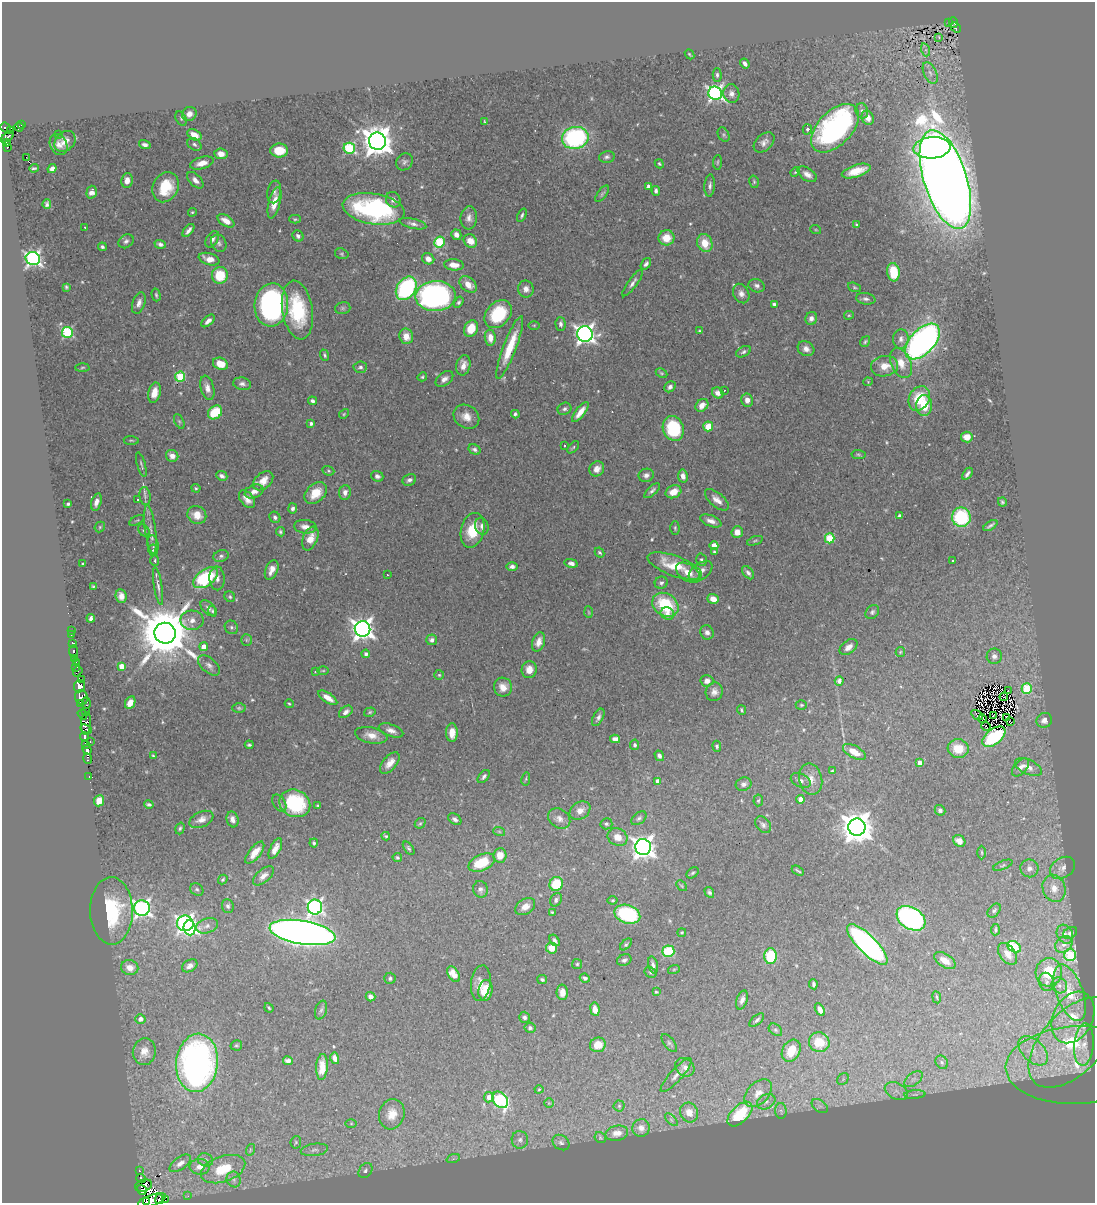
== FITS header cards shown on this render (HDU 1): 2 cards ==
NAXIS1  =                 1093
NAXIS2  =                 1201

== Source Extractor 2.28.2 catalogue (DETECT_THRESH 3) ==
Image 1093 x 1201 px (HDU 1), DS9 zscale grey, 1 PNG px = 1 image px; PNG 1097 x 1205 px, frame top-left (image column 1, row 1201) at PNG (2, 2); each listed source drawn as its Kron ellipse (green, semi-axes under 4 px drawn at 4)
Background 0.554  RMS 0.033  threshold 0.0986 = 3 sigma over >= 5 px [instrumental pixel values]
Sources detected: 554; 9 with non-positive FLUX_AUTO (blend fragments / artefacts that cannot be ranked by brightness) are neither listed nor drawn; of the other 545, the 500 brightest by FLUX_AUTO listed and drawn (45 fainter detections omitted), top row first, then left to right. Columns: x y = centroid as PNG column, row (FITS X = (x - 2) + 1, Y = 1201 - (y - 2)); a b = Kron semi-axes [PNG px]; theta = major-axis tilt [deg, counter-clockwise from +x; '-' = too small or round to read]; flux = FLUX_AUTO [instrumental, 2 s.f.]
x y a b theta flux
949 22 3 2 - 3.4
953 23 5 4 - 11
956 27 6 4 -39 10
939 37 3 3 - 2.5
926 50 6 4 -72 5
689 54 5 3 - 2.6
745 63 5 3 - 7.2
930 73 11 6 -65 12
717 75 7 4 -89 5.6
715 93 7 6 - 720
731 94 9 8 - 11
862 111 8 6 -71 7.5
189 114 7 6 - 13
868 118 7 6 - 17
181 119 7 5 -63 4
485 122 3 3 - 2.7
22 125 3 2 - 7.6
19 127 5 4 - 15
6 128 6 4 -39 96
835 128 29 17 46 560
807 129 5 4 - 6.2
11 131 3 3 - 26
59 135 3 2 - 2.4
194 135 8 5 -30 28
724 135 7 5 -60 4.2
8 137 7 4 35 56
575 138 13 11 11 310
65 141 12 9 43 16
377 141 9 8 - 3900
764 142 12 8 42 12
6 143 4 3 - 53
194 144 8 5 -35 5.3
59 145 11 8 -63 13
145 145 6 4 -19 7.7
7 147 3 3 - 6.8
349 148 6 5 - 200
932 148 18 11 5 380
279 151 9 7 0 51
221 154 6 5 - 20
26 157 2 2 - 1800
607 157 8 6 14 6.3
404 162 9 7 51 7.3
718 162 7 3 85 2.8
202 163 12 6 16 21
659 164 5 4 - 3
34 168 4 2 - 3.3
52 169 5 4 - 9.2
856 171 15 6 17 38
795 172 5 4 - 2.3
807 174 11 6 -33 14
127 180 7 5 84 18
195 180 10 5 -45 13
945 180 51 21 -72 6800
754 182 6 4 -76 3.4
649 186 4 4 - 12
710 186 11 5 85 7.9
166 187 16 12 62 76
656 191 5 4 - 5.5
92 192 6 5 - 13
274 192 11 7 80 9.3
602 194 10 4 53 4.5
393 200 8 7 - 11
274 203 16 6 76 30
47 204 5 4 - 5.1
374 209 31 15 -10 360
192 212 4 4 - 2.7
522 215 7 4 66 4.1
469 218 11 8 84 12
295 219 6 4 1 3.2
226 221 9 5 -31 20
413 224 14 5 -14 9.1
857 225 4 3 - 2.8
85 228 4 2 - 3.4
188 230 8 3 51 8.6
816 230 5 3 - 2.3
456 235 5 5 - 14
298 236 6 5 - 7.4
666 238 8 7 - 39
212 239 9 5 58 9.7
126 241 8 6 39 7.4
470 241 7 6 - 27
439 242 5 5 - 160
219 243 9 7 -60 6.9
705 243 9 7 -71 44
160 244 6 4 -18 7
102 247 4 4 - 4.9
342 254 7 5 -17 3.7
33 259 7 6 - 730
209 259 11 6 -16 22
428 259 6 5 - 14
646 264 6 4 53 6.3
454 265 10 5 -6 21
893 272 9 6 -82 66
220 275 8 8 - 73
633 283 16 4 54 9.7
468 285 10 6 -40 25
757 286 8 6 -19 8
66 287 4 3 - 3.3
854 287 7 4 -19 3.3
406 288 13 9 55 300
526 289 8 8 - 13
741 293 10 7 -62 12
156 295 6 3 -75 3.4
436 296 20 15 4 640
866 299 9 5 -9 6.9
459 302 6 4 57 4.6
139 303 11 6 71 12
774 304 4 3 - 6.5
271 305 21 17 85 460
343 308 8 6 15 5.2
297 310 30 15 -81 150
498 314 16 11 47 130
849 315 5 4 - 2.7
811 318 6 6 - 11
208 321 8 4 42 9.5
560 324 7 5 -88 7.6
534 325 5 3 - 2.3
471 329 8 6 67 48
699 331 3 3 - 2.3
67 332 5 5 - 240
585 334 8 7 - 1200
406 336 8 7 - 26
490 338 8 5 -84 24
901 339 9 7 84 11
865 342 6 4 58 3.8
922 342 22 12 46 980
510 347 33 6 69 73
806 349 8 7 - 13
743 352 8 5 28 5.6
325 355 6 4 -69 3.9
901 363 16 10 -67 30
220 364 8 6 -23 36
463 365 10 7 79 19
885 366 14 10 8 31
82 367 7 3 2 2.6
360 367 6 5 - 5.7
661 373 6 4 -27 3
180 377 5 5 - 130
422 377 5 4 - 3.3
444 379 10 6 38 10
868 382 4 4 - 2.3
242 384 9 6 -10 8.4
670 387 6 5 - 8.4
207 388 12 6 -75 15
724 390 3 2 - 2.7
154 393 10 6 76 27
718 393 6 5 - 14
919 398 13 10 60 67
747 400 6 6 - 13
312 401 4 3 - 6.4
702 405 7 5 46 17
924 405 10 8 89 50
564 409 7 6 - 5.8
215 412 8 6 41 81
580 412 12 4 53 23
344 414 5 4 - 2.7
515 414 4 3 - 4.4
466 417 13 11 -34 24
179 421 8 4 -63 4
311 423 4 3 - 6.2
708 426 5 5 - 66
673 428 13 10 -70 130
967 437 6 5 - 22
131 440 7 3 -5 2.8
564 445 3 3 - 6.4
573 447 7 4 46 3.2
475 449 6 4 -31 7.2
858 454 7 4 -6 3.4
172 456 6 5 - 16
141 465 12 3 -74 4.5
597 469 8 7 - 14
328 471 6 4 -21 3.4
967 474 7 3 55 6.5
646 475 7 6 - 9.4
222 476 6 4 -26 6.9
377 476 6 5 - 7.1
683 476 6 5 - 12
409 480 7 5 26 7.3
263 481 11 7 41 24
196 488 5 3 - 3.3
254 491 10 6 22 14
652 491 10 4 43 6.8
345 492 7 5 85 11
673 492 8 6 25 28
316 493 13 9 43 40
145 496 9 5 -83 7.4
137 499 3 3 - 12
247 499 10 6 -50 16
717 500 14 7 -40 17
96 502 9 5 75 13
1002 502 5 3 - 3.4
68 504 4 3 - 3.8
293 508 5 4 - 6.6
197 515 10 8 -32 31
899 516 4 4 - 6.9
275 517 6 5 - 6.1
961 517 9 9 - 160
137 520 8 3 29 2.8
711 521 11 5 -20 14
990 525 8 2 34 5.3
482 526 8 6 -73 8.8
100 527 6 4 49 3.2
305 527 11 7 -6 14
675 528 7 4 -89 3.5
144 530 7 5 -48 4.5
150 530 24 5 -83 18
472 530 18 11 75 64
280 532 4 4 - 3.6
737 532 6 5 - 18
310 538 12 7 67 30
830 538 5 5 - 130
755 541 8 4 19 3.8
153 545 9 5 -82 6.7
714 546 4 4 - 30
153 550 5 4 - 3.3
600 552 5 4 - 3.3
714 552 4 3 - 3.3
221 556 7 6 - 6.2
155 560 5 4 - 2.8
701 560 6 5 - 5
952 560 3 3 - 7.8
571 563 7 4 -12 9.2
82 564 3 3 - 3.4
675 566 28 10 -20 72
512 567 5 4 - 8.4
272 570 10 6 67 17
701 571 13 8 37 18
688 573 13 8 -33 29
748 573 7 5 -50 7.1
387 575 3 2 - 2.4
206 578 14 8 35 180
217 578 12 7 -88 13
661 583 6 6 - 5.6
93 586 4 2 - 2.6
158 586 19 4 -81 9.8
121 596 7 5 -82 15
230 597 6 5 - 3.9
713 599 6 4 -18 19
665 605 14 11 -35 120
208 608 9 5 -47 8.9
213 611 6 4 -76 3.6
589 612 6 4 -87 2.9
872 612 8 6 49 5.6
667 613 7 6 - 11
91 618 4 4 - 6.6
192 620 11 9 -1 19
231 627 7 6 - 5.7
363 629 8 7 - 1600
71 630 2 2 - 6.1
707 632 7 6 - 8.9
165 633 11 10 - 17000
71 635 3 2 - 5.8
246 640 6 5 - 3.8
432 640 5 5 - 8.5
539 642 10 6 72 17
72 643 3 3 - 75
204 647 4 4 - 30
849 647 10 6 38 14
73 652 6 3 -86 29
900 652 5 4 - 2.7
366 654 4 4 - 8.7
994 656 7 7 - 9.7
75 659 3 2 - 7.8
76 663 4 2 - 35
209 665 13 7 -41 11
121 666 4 4 - 39
75 667 3 2 - 12
529 670 8 7 - 20
78 671 5 3 - 31
323 671 6 4 0 3.1
315 672 3 3 - 3.4
439 675 5 5 - 3
81 679 3 2 - 24
707 681 6 5 - 13
839 681 5 4 - 7.2
80 686 6 5 - 170
503 687 9 9 - 23
1027 689 5 5 - 150
1008 690 3 2 - 7.1
714 692 9 8 - 13
81 697 7 6 - 220
1004 697 4 2 - 2.9
328 698 11 5 -34 23
86 703 6 3 -75 9.6
130 703 6 5 - 21
80 704 3 3 - 18
289 704 4 3 - 2.5
801 705 5 4 - 2.9
239 708 6 4 -1 3.6
741 710 5 3 - 3.2
85 711 3 3 - 23
346 712 7 5 39 9.1
370 712 6 4 18 3.2
82 714 5 3 - 86
977 715 6 3 -32 6.9
993 715 2 2 - 2.3
598 717 9 5 63 7.5
1006 718 3 2 - 2.5
982 719 4 2 - 3.6
1044 720 8 7 - 12
1011 722 3 2 - 15
86 723 11 5 85 31
986 727 4 2 - 3
86 729 6 2 -26 38
391 730 13 6 -19 12
452 733 9 6 -90 27
371 735 16 8 -12 23
85 737 4 3 - 72
994 737 13 7 38 170
615 739 5 4 - 13
90 741 3 2 - 6.8
85 744 3 2 - 19
249 745 4 3 - 3.6
635 745 5 4 - 6.2
717 746 5 4 - 4.2
958 749 10 9 - 40
87 750 5 3 - 14
854 752 13 6 -29 30
153 756 3 2 - 2.3
659 756 5 4 - 7.1
88 759 5 4 - 6.3
390 763 13 7 50 19
920 763 4 4 - 16
1020 767 11 6 49 15
1028 767 14 7 -26 18
832 771 4 4 - 2.4
89 776 3 2 - 5.4
484 777 8 4 51 5.8
526 779 7 3 81 2.5
811 779 16 11 -78 25
658 781 4 4 - 16
801 781 10 6 -26 9.3
744 784 8 6 20 8.3
801 799 4 4 - 26
758 800 6 4 85 3.4
99 801 6 5 - 26
279 803 9 6 -59 6.7
295 803 16 13 -23 170
149 804 5 3 - 4
318 806 3 3 - 3
940 810 6 4 -42 6.5
580 811 11 8 33 17
639 818 9 5 39 5.7
201 819 13 7 25 16
232 819 8 6 -74 12
455 819 7 5 -34 6.4
559 819 12 9 -35 14
420 823 6 5 - 3.2
606 824 6 5 - 4.4
763 825 9 6 -48 7.7
857 827 8 8 - 4300
180 828 6 4 72 4.1
499 831 6 4 -20 3.1
386 836 4 3 - 3.3
617 837 10 8 -29 23
959 841 6 5 - 17
314 843 4 3 - 3.9
643 847 8 8 - 1800
409 848 8 4 -53 4.2
275 849 11 5 64 15
982 852 7 3 -89 2.6
255 853 13 6 51 26
500 855 7 6 - 20
397 858 4 4 - 3.7
482 863 14 8 25 61
1003 865 10 4 22 4.3
1029 868 9 9 - 13
1062 868 14 10 34 15
798 871 6 2 -33 3.2
693 873 7 4 39 4
263 876 12 6 40 15
223 879 5 4 - 3.6
556 884 7 6 - 77
681 886 6 4 -46 2.9
1054 888 14 11 -70 28
197 889 7 5 -36 5
480 889 8 7 - 8.2
709 892 6 4 -59 5.3
556 900 7 5 60 5.6
613 900 5 4 - 3.6
228 906 7 6 - 6
315 907 7 7 - 650
525 907 11 7 33 20
142 908 8 7 - 870
994 910 8 5 49 5.1
111 911 34 21 -89 180
552 912 3 3 - 2.9
627 914 13 9 -17 180
911 918 15 11 -32 480
185 923 8 8 - 1000
207 926 11 7 16 11
190 928 7 6 - 160
995 930 6 3 85 3.6
302 932 33 11 -9 3100
682 932 4 3 - 2.5
1070 933 7 5 32 6.1
1065 934 10 7 -62 9.6
555 940 6 4 -54 6.1
626 944 7 4 43 3.8
867 944 27 9 -45 870
1064 944 9 7 41 12
1014 947 7 5 -33 150
551 948 5 5 - 28
668 951 6 5 - 100
1008 954 12 7 -55 18
1070 955 6 6 - 140
770 956 8 6 -89 110
624 960 7 5 24 6.9
945 961 12 6 -32 23
577 964 5 5 - 3.5
653 965 9 5 -76 6.9
190 966 8 5 31 10
130 968 9 7 -11 23
674 969 6 3 19 2.7
650 972 6 5 - 4.1
1049 972 14 13 - 73
454 974 9 5 -56 29
390 978 5 5 - 5.1
585 978 5 4 - 5.3
542 980 5 4 - 4.5
1046 982 9 7 -77 8.5
481 983 18 9 83 22
813 984 5 3 - 5.5
1059 985 8 7 - 9.1
485 990 10 7 81 58
562 992 8 5 -88 21
656 992 4 3 - 2.8
1070 993 30 13 -70 73
370 997 5 4 - 12
937 997 6 3 -81 2.7
742 1000 10 5 71 10
269 1008 5 2 - 2.7
595 1009 7 4 -81 20
321 1010 10 5 73 6.3
820 1010 7 4 -58 12
524 1017 5 5 - 6.4
1073 1017 27 19 62 82
140 1019 5 4 - 12
757 1020 9 4 42 6
530 1028 5 5 - 6.8
775 1030 7 5 -40 5.2
819 1042 10 9 - 61
669 1043 10 5 -53 5.1
1072 1043 55 30 47 320
236 1045 6 5 - 3.8
598 1045 8 7 - 32
1084 1045 21 9 85 24
791 1051 11 8 60 59
1033 1051 18 10 -45 35
144 1052 13 11 83 21
335 1058 6 4 -76 15
288 1061 5 4 - 7.8
942 1062 7 6 - 5.9
197 1063 29 21 84 880
1077 1065 71 38 3 230
322 1067 13 6 87 33
685 1067 10 8 -42 13
676 1075 22 6 48 14
843 1079 6 5 - 4.7
913 1079 10 6 37 10
539 1089 4 4 - 2.4
896 1091 12 8 -27 16
758 1093 16 10 45 28
915 1094 10 4 5 5.7
489 1097 5 5 - 19
500 1100 9 7 -48 300
766 1102 10 7 30 9.6
549 1103 5 4 - 3
619 1106 5 5 - 3.7
820 1106 9 6 -35 7.2
781 1111 8 5 -87 5.7
689 1112 10 9 - 23
392 1114 15 12 74 36
740 1114 15 8 45 93
671 1120 8 3 -45 3.3
351 1123 6 4 0 2.9
641 1128 8 8 - 16
617 1133 11 7 11 19
600 1138 6 5 - 3.4
520 1140 9 8 - 9.5
296 1142 6 5 - 3.7
561 1142 9 7 -35 7
250 1150 6 3 73 2.5
314 1150 14 6 8 10
453 1159 7 4 19 3.7
205 1160 8 6 -20 7.2
180 1163 12 6 36 13
200 1167 10 8 -3 19
223 1169 23 13 19 72
139 1170 3 2 - 3.3
365 1170 8 6 52 7.3
141 1179 5 2 - 29
234 1179 8 7 - 7.4
144 1185 9 6 16 220
142 1190 5 4 - 96
188 1196 4 3 - 2.6
159 1199 5 3 - 96
152 1200 14 5 18 390
165 1200 4 2 - 26
146 1202 3 2 - 78
At the frame edge (FLAGS 8, measured only in part): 2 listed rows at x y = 152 1200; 146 1202
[45 fainter detections neither listed nor drawn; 9 non-positive-flux detections neither listed nor drawn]